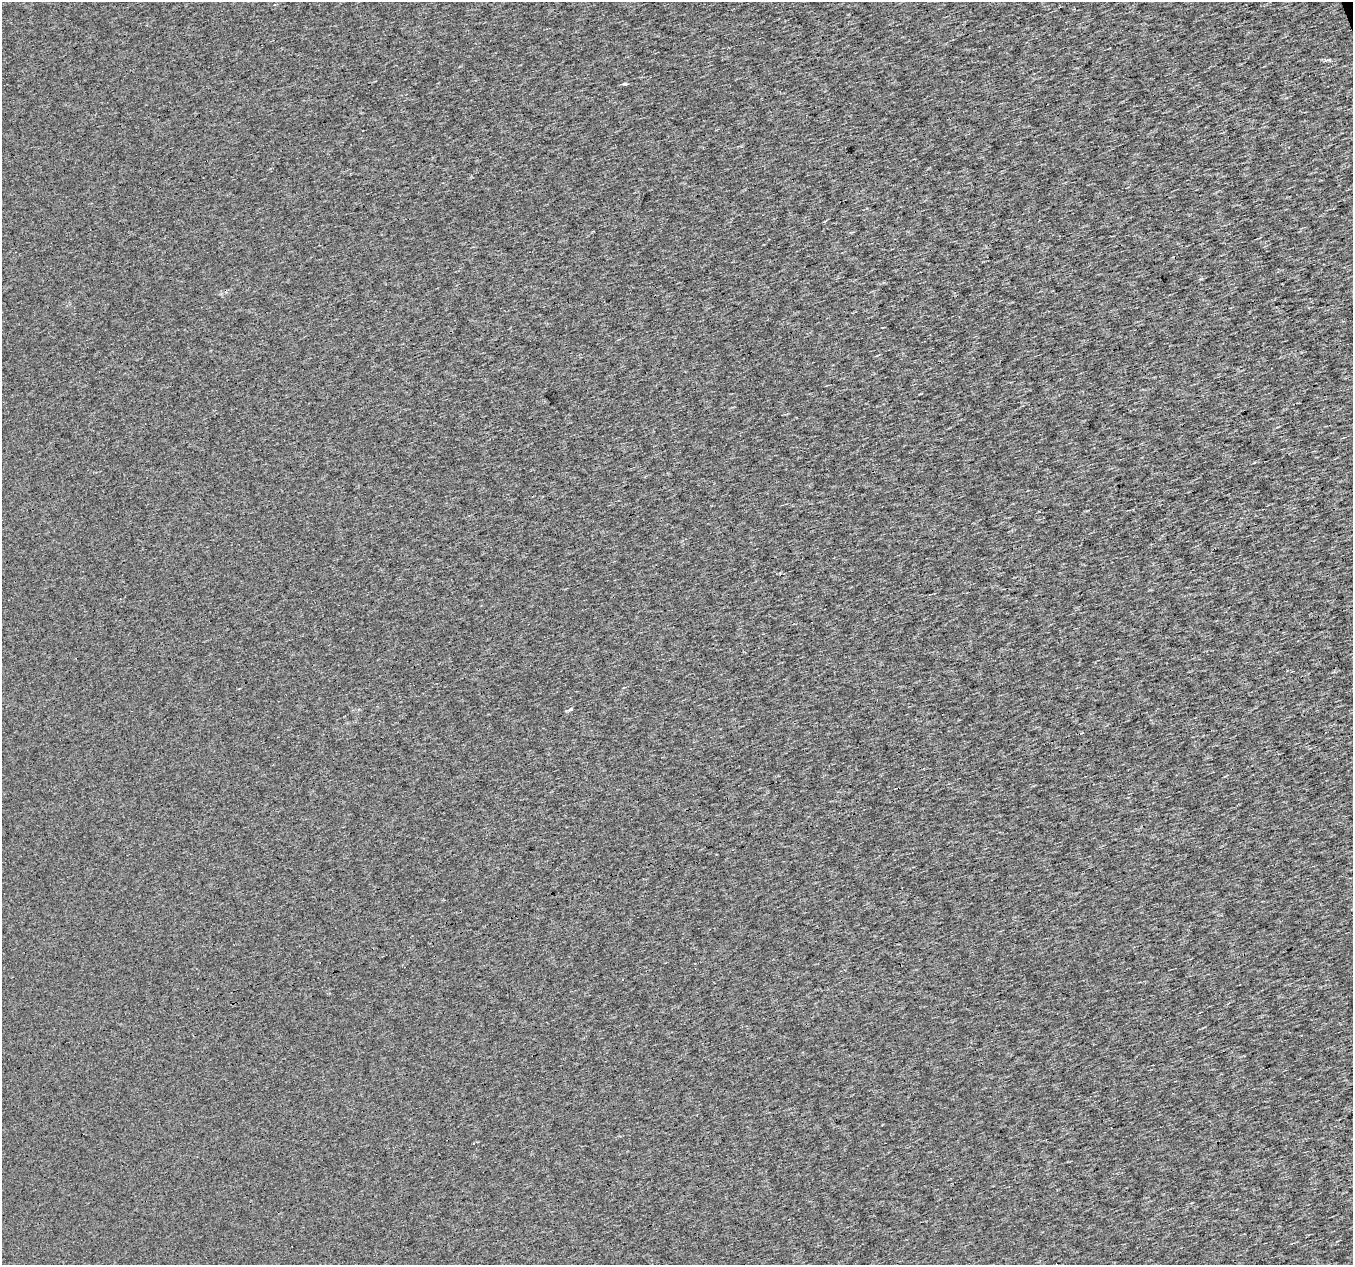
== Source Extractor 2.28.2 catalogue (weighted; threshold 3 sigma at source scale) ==
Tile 10 of 4 x 4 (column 2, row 3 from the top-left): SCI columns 1352-2702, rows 1326-2588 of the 5405 x 5232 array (HDU 1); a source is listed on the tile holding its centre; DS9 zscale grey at full resolution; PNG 1355 x 1267 px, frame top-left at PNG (2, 2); no overlay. Shown black and unused: <1% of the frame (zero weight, under 3 of 4 exposures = <1% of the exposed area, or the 3 px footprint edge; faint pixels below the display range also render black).
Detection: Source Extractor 2.28.2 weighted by HDU 2 'WHT'; one run over the whole footprint, this tile lists its part. Background 5.33e-04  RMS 0.019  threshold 0.085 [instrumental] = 3 sigma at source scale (4.5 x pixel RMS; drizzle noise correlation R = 1.50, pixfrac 1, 0.0396/0.0396 arcsec/px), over >= 5 px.
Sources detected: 4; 2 cosmic-ray / hot-pixel residue — not listed; the other 2 listed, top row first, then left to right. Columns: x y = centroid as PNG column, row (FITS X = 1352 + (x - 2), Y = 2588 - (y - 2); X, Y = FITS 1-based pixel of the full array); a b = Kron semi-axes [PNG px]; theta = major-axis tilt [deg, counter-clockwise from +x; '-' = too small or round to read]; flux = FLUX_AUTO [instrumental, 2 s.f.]
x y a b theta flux
624 83 6 4 -14 2.6
571 709 5 4 - 3.5